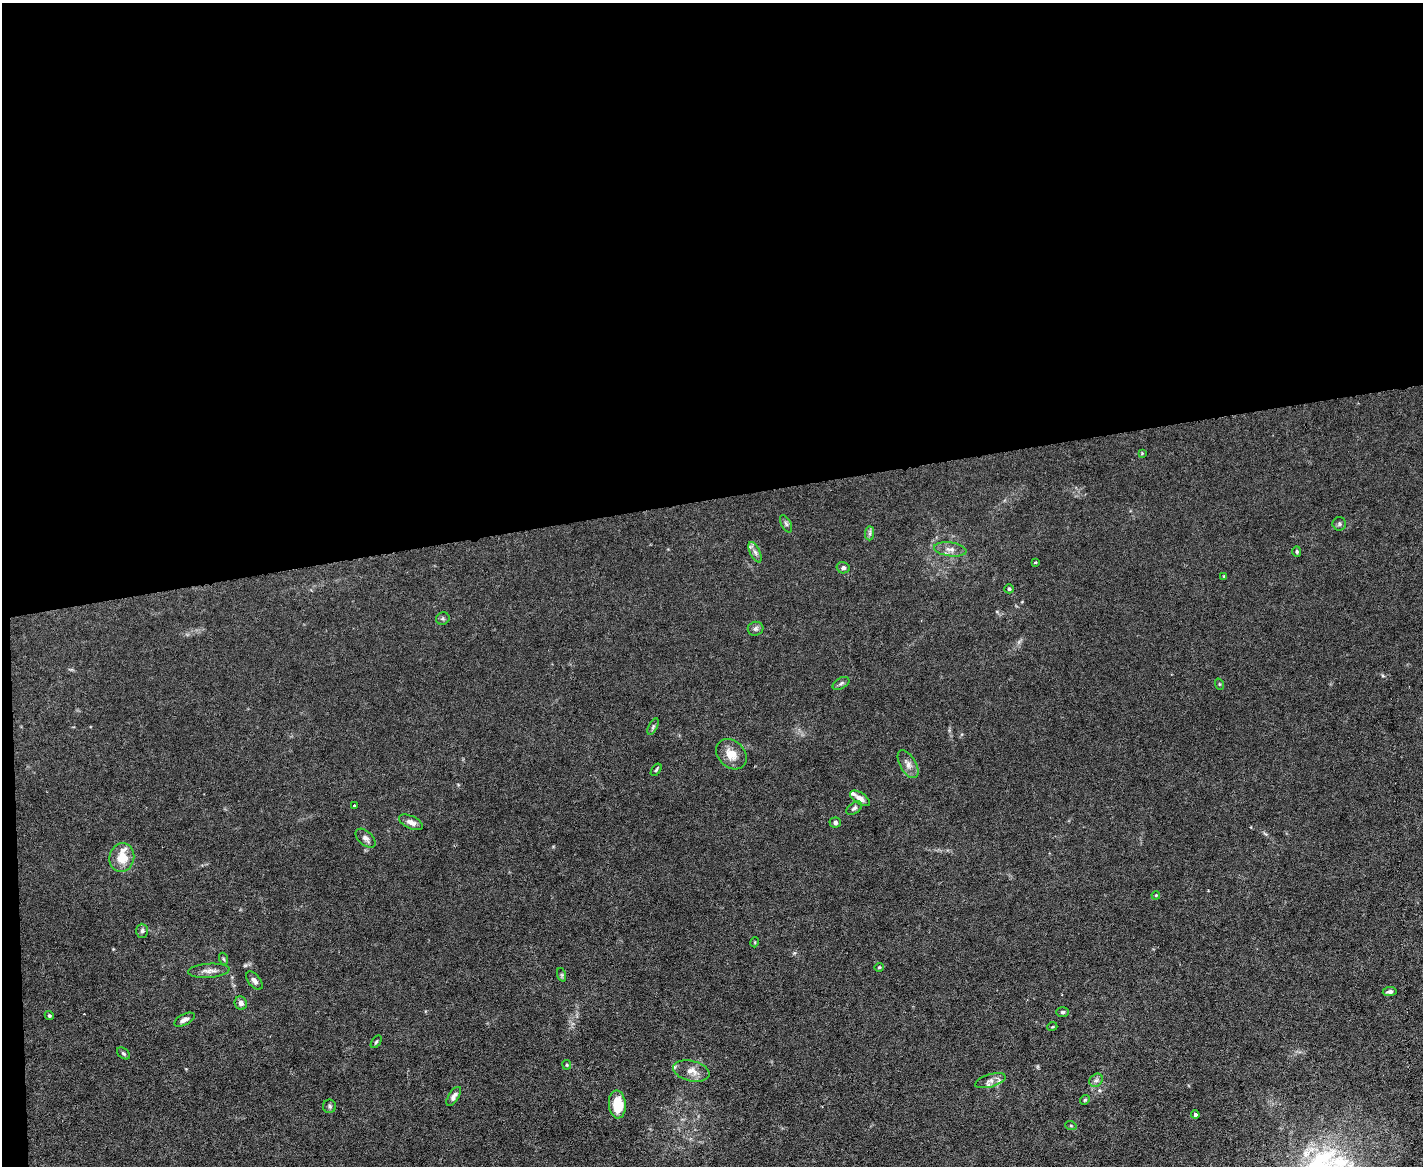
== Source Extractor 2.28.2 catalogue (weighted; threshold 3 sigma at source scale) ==
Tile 1 of 3 x 4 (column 1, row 1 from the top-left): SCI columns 239-1659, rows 3493-4656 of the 4630 x 4656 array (HDU 1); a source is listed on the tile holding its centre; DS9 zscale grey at full resolution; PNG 1425 x 1168 px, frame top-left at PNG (2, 3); each listed source drawn as its Kron ellipse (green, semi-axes under 4 px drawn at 4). Shown black and unused: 43% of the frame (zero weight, under 3 of 6 exposures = <1% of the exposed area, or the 3 px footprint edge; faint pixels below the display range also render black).
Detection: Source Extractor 2.28.2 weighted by HDU 2 'WHT'; one run over the whole footprint, this tile lists its part. Background 0.0197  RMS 0.0027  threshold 0.0112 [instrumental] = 3 sigma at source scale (4.09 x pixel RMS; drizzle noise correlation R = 1.36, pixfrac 0.8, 0.05/0.05 arcsec/px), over >= 5 px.
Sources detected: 55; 3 inside a brighter listed object's ellipse — not listed separately; the other 52 listed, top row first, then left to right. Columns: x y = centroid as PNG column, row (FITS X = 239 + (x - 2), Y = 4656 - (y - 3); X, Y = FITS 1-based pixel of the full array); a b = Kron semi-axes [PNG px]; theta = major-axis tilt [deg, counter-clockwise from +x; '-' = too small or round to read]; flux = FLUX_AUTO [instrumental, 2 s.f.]
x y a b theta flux
1142 453 4 4 - 0.2
786 524 9 5 -63 0.58
1339 524 7 6 - 0.49
870 533 7 4 89 0.57
950 549 16 7 -8 1.4
755 552 11 5 -63 0.93
1297 552 5 4 - 0.36
1035 562 3 3 - 0.27
843 568 6 5 - 0.69
1224 576 4 3 - 0.17
1009 589 4 4 - 0.45
443 619 7 6 - 0.41
756 629 8 7 - 0.65
841 683 9 5 31 0.54
1219 684 6 3 -71 0.23
653 726 9 4 64 0.41
731 754 17 13 -44 3.2
908 764 15 8 -60 1.5
656 770 7 3 54 0.35
860 798 11 5 -33 1.5
354 806 3 2 - 0.24
854 808 9 5 37 0.64
411 822 13 6 -24 1.5
835 822 5 5 - 0.62
366 838 12 7 -43 1
122 858 14 12 75 4.3
1156 895 4 3 - 0.2
142 931 7 6 - 0.58
755 942 5 3 - 0.2
224 959 6 4 -70 0.32
879 967 4 4 - 0.28
209 971 21 7 4 1.6
562 975 7 4 -72 0.39
254 981 11 6 -51 1
1390 991 7 4 7 0.69
241 1003 7 6 - 1.1
1062 1012 6 5 - 0.4
49 1016 4 4 - 0.33
184 1020 11 5 28 0.98
1052 1027 5 3 - 0.22
376 1042 7 3 54 0.32
123 1053 7 5 -39 0.46
567 1065 5 4 - 0.27
691 1071 18 10 -13 2.4
1096 1080 7 6 - 0.69
990 1081 16 6 17 1.4
454 1096 11 5 57 0.96
1085 1100 5 4 - 0.32
617 1104 14 8 -85 7.2
330 1106 6 6 - 0.57
1195 1115 4 4 - 0.58
1071 1126 6 3 -19 0.26